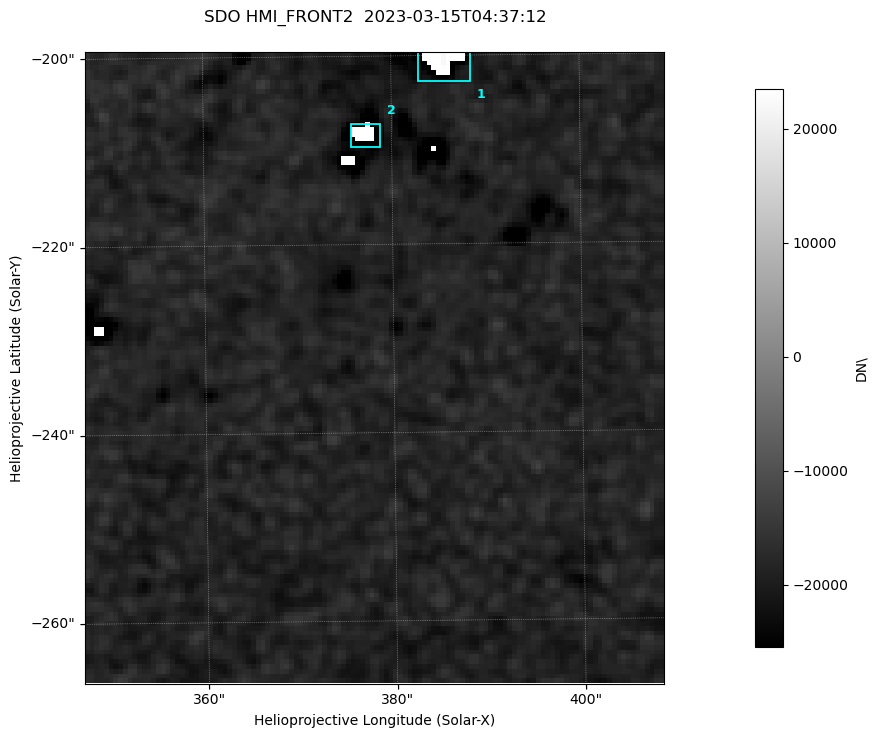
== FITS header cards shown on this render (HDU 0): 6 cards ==
TELESCOP= 'SDO     '           /
INSTRUME= 'HMI_FRONT2'         /
DATE_OBS= '2023-03-15T04:37:12.80Z' /
CTYPE1  = 'HPLN-TAN'           /
CTYPE2  = 'HPLT-TAN'           /
BUNIT   = 'DN\     '           /

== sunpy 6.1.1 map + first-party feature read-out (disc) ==
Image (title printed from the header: SDO HMI_FRONT2  2023-03-15T04:37:12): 122 x 133 px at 0.504 arcsec/px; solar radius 965 arcsec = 1914 px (partial field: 0.1% of the solar disc is inside the frame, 100% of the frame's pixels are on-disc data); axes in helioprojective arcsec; data unit DN\ (BUNIT, on the colour bar)
Orientation: roll -0.646 deg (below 1 deg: not rotated)
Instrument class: DISC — disc imager (sunpy class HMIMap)
Bright regions (active regions / flare kernels): reference = the on-disc median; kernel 3 px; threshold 5 sigma = 6439 DN\ over a disc level ~-18448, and >= 1.15x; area >= 16 px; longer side >= 3 px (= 1.5 arcsec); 2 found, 2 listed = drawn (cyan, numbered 1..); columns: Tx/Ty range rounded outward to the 2 arcsec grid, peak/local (2 s.f.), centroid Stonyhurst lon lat
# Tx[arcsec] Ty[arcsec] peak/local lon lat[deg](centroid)
1 382..390 -204..-198 -1.6 +25 -18
2 374..380 -210..-206 -1.6 +24 -19